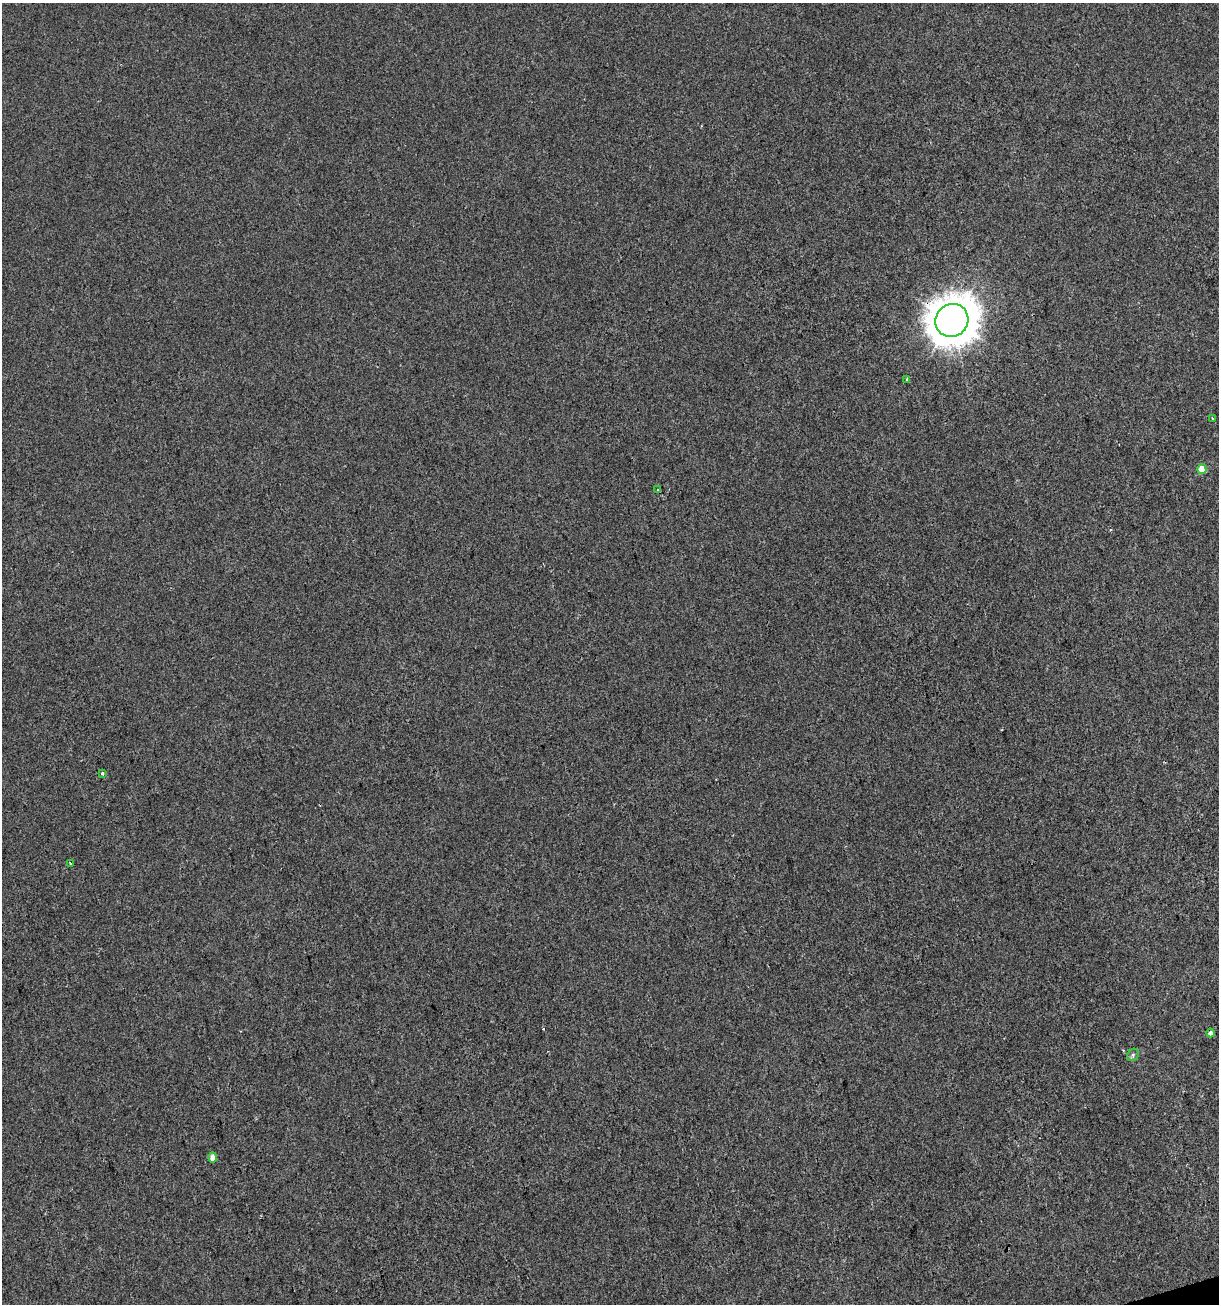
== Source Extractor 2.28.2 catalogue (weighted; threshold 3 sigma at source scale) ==
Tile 6 of 4 x 4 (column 2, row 2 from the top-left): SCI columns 1318-2534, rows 2607-3908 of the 5017 x 5211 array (HDU 1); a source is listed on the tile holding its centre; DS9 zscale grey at full resolution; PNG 1221 x 1306 px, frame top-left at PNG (2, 3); each listed source drawn as its Kron ellipse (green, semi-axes under 4 px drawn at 4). Shown black and unused: <1% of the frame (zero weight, under 2 of 3 exposures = <1% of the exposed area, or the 3 px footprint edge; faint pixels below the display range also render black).
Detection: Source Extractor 2.28.2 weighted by HDU 2 'WHT'; one run over the whole footprint, this tile lists its part. Background -6.11e-04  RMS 0.0042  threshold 0.0187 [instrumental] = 3 sigma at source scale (4.5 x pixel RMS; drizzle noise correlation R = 1.50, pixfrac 1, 0.0396/0.0396 arcsec/px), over >= 5 px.
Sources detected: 11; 1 cosmic-ray / hot-pixel residue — neither listed nor drawn; the other 10 listed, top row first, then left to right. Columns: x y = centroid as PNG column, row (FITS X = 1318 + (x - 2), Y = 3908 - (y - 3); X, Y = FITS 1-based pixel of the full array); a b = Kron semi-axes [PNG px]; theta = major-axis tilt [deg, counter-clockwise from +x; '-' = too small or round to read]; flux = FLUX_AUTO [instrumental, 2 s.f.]
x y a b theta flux
952 320 17 16 - 1100
907 380 4 2 - 0.45
1213 418 4 3 - 0.44
1202 469 5 4 - 6.5
658 490 3 3 - 0.95
102 773 4 3 - 0.79
70 863 3 2 - 0.32
1210 1033 4 3 - 2.4
1133 1055 6 5 - 0.94
213 1157 5 4 - 3.5
Overlapping masked pixels (flux is a lower limit): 1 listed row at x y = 952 320